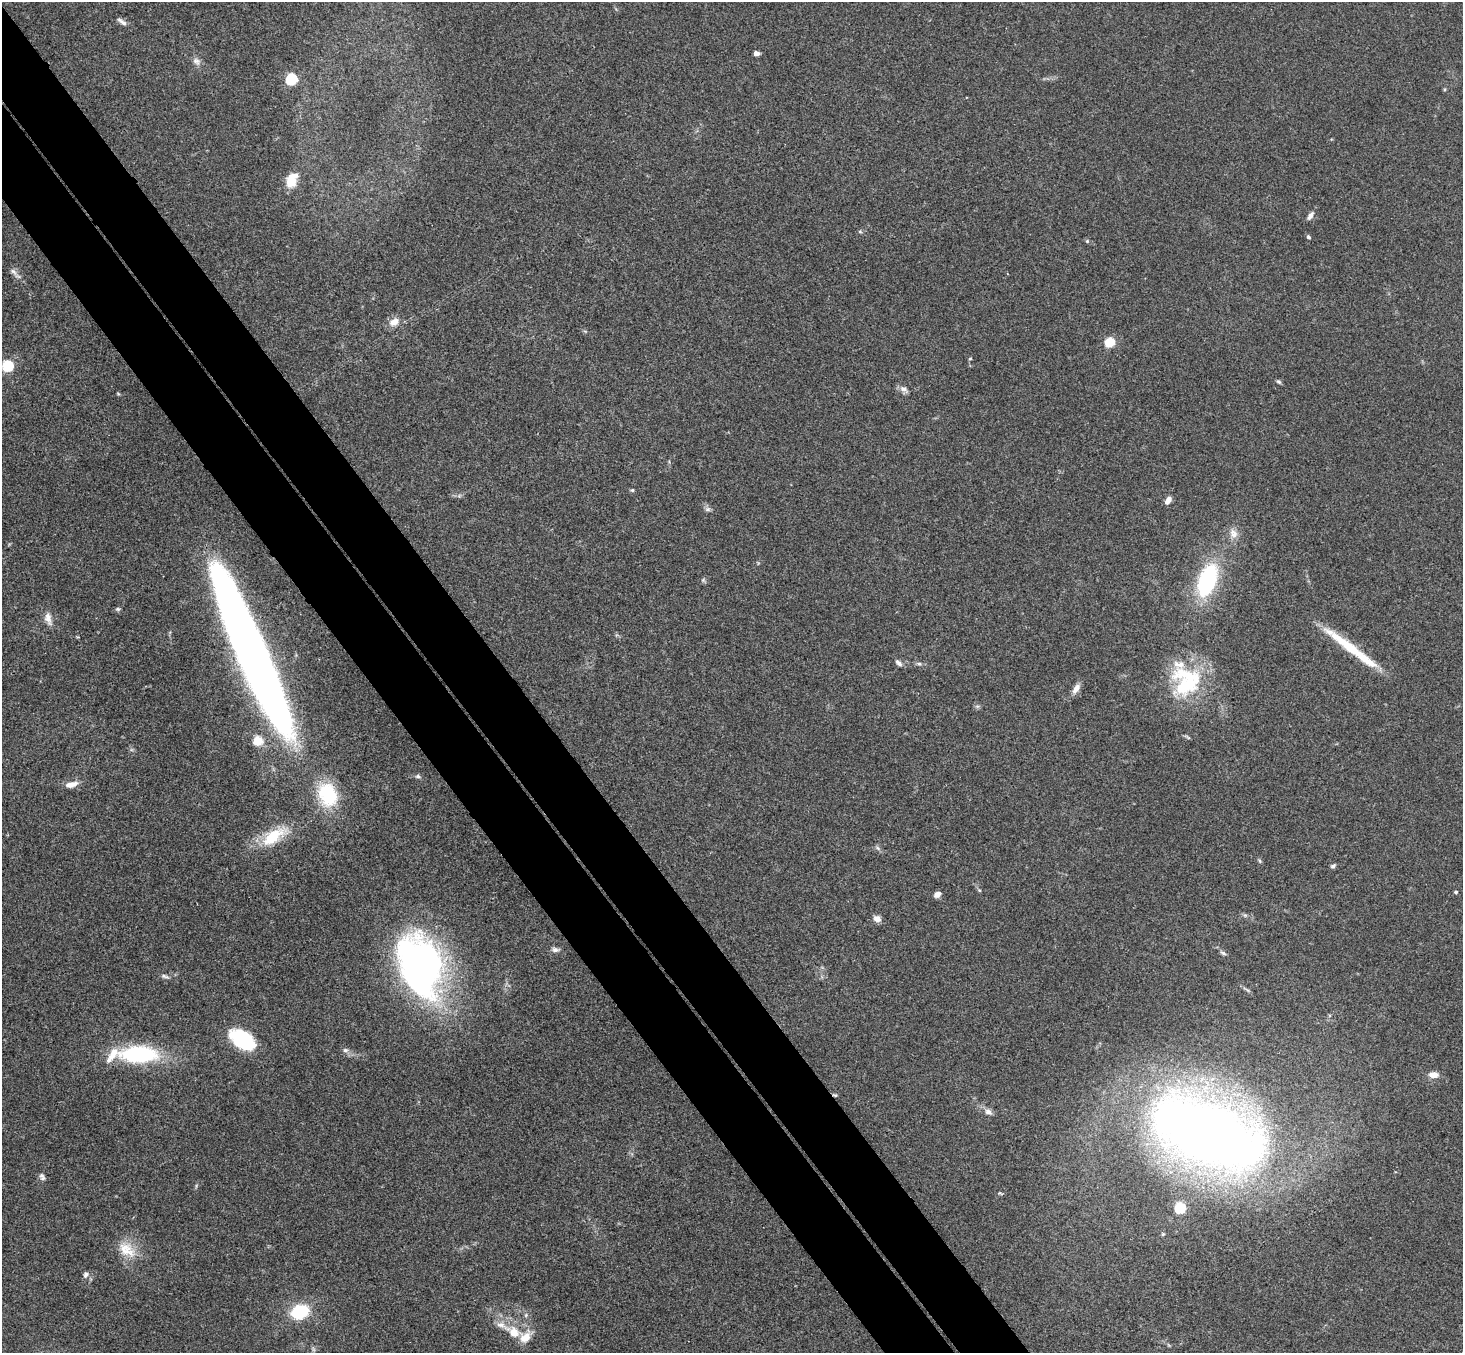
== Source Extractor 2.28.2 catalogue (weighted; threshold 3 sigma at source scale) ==
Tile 11 of 4 x 4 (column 3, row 3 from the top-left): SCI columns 2975-4435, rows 1682-3032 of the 5946 x 5927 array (HDU 1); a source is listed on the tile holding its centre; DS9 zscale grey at full resolution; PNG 1465 x 1355 px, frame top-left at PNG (2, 2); no overlay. Shown black and unused: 9% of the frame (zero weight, under 3 of 4 exposures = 6% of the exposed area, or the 3 px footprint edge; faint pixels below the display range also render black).
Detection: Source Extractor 2.28.2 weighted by HDU 2 'WHT'; one run over the whole footprint, this tile lists its part. Background 0.163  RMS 0.0073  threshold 0.0329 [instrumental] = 3 sigma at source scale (4.5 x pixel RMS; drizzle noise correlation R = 1.50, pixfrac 1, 0.05/0.05 arcsec/px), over >= 5 px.
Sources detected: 68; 1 cosmic-ray / hot-pixel residue — not listed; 6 inside a brighter listed object's ellipse — not listed separately; the other 61 listed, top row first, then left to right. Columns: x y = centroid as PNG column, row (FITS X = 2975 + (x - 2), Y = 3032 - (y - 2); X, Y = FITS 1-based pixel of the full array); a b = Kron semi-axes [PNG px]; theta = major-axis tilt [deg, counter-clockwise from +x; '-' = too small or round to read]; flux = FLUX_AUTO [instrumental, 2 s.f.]
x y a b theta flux
122 22 15 6 -35 3.2
756 53 5 4 - 3.5
196 61 12 8 -46 3.6
291 79 5 5 - 75
291 180 18 12 85 12
1310 216 11 6 57 3.4
860 232 6 3 -19 0.86
1308 237 5 4 - 1.2
1087 241 5 5 - 1.1
13 272 13 6 -41 3.1
394 322 14 10 33 6.6
1109 342 5 5 - 44
970 359 5 3 - 0.61
7 366 6 5 - 68
1279 382 7 4 -29 1.3
904 389 12 8 -32 3.4
632 490 5 4 - 0.99
1168 500 8 5 59 5.5
708 509 8 6 14 2
1233 533 13 10 -67 6
703 580 5 5 - 1.2
1207 580 32 16 69 84
118 609 6 5 - 1.2
48 619 18 8 -75 5.7
1347 645 68 11 -37 33
253 654 168 25 -66 810
899 663 10 6 -44 2.4
919 664 7 5 -20 1.5
1186 681 41 39 84 65
1076 689 13 7 58 5.2
977 706 7 4 -17 1.2
258 741 5 5 - 36
418 776 7 5 -11 1.7
71 784 16 7 12 6.6
327 794 31 23 -69 40
273 836 37 15 35 29
877 848 7 4 -47 1.5
1260 861 6 4 -70 0.99
1333 866 7 5 37 1.6
1456 892 4 4 - 1.3
937 894 8 6 37 3.7
877 919 8 6 -21 5
555 950 9 6 -1 2.7
1223 953 9 5 -25 1.7
420 966 61 40 -76 320
165 976 12 4 -14 2
242 1039 25 14 -33 57
345 1050 8 6 0 2.1
139 1054 41 17 0 74
1433 1075 12 7 0 5.4
988 1112 10 8 -29 3.6
1208 1133 85 44 -22 1000
42 1178 8 6 26 2.1
1000 1193 7 4 -27 0.98
1180 1208 5 5 - 70
1163 1234 5 4 - 0.88
127 1250 28 17 -39 17
86 1274 8 6 57 2.6
299 1312 10 7 17 62
513 1332 25 13 -33 15
313 1349 7 4 -71 1.3
Overlapping masked pixels (flux is a lower limit): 1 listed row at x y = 253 654